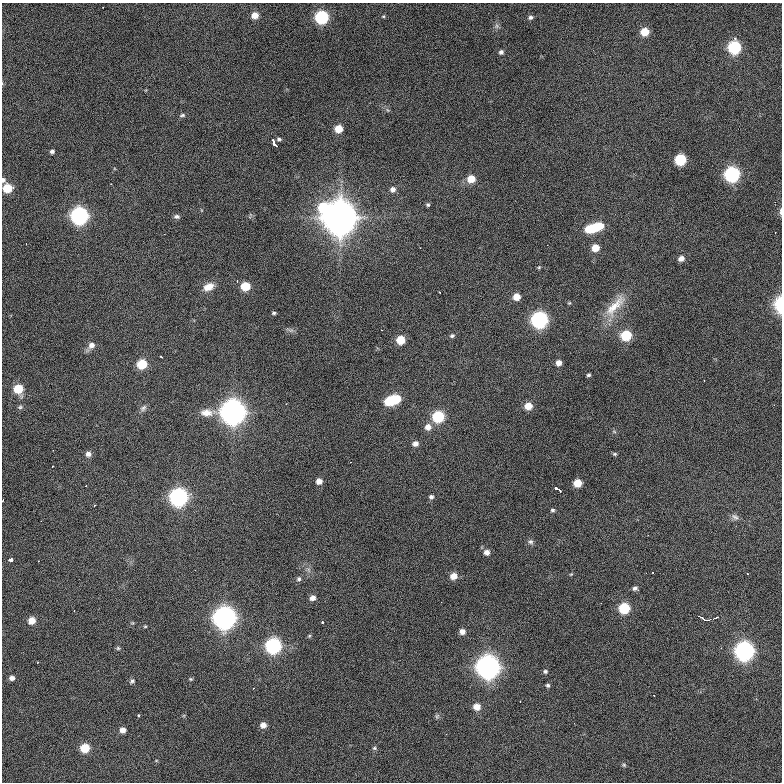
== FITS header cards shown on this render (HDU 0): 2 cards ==
NAXIS1  =                  780 / length of data axis 1
NAXIS2  =                  780 / length of data axis 2

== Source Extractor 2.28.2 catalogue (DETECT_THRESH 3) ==
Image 780 x 780 px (HDU 0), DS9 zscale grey, 1 PNG px = 1 image px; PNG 784 x 784 px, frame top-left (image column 1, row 780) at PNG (2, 3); no overlay
Background 1280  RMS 30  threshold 90.5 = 3 sigma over >= 5 px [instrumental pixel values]
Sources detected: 119; all 119 listed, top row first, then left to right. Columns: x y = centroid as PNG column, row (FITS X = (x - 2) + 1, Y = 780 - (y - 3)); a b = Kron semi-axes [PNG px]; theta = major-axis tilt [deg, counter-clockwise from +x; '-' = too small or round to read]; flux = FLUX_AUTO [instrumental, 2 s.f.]
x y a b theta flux
103 7 2 2 - 1.2e+03
255 15 7 6 - 2.0e+04
383 16 5 4 - 2.2e+03
322 17 7 7 - 2.3e+05
530 17 7 5 19 5.6e+03
497 26 7 6 - 5.3e+03
645 32 7 6 - 4.0e+04
734 47 8 7 - 2.0e+05
501 52 6 5 - 5.3e+03
182 115 8 5 9 4.1e+03
339 129 6 6 - 3.0e+04
279 139 5 4 - 3.5e+03
274 143 7 3 -60 1.5e+04
52 151 5 4 - 4.9e+03
681 160 7 7 - 1.3e+05
732 174 8 8 - 3.7e+05
471 179 7 6 - 3.3e+04
3 180 6 5 - 5.1e+03
111 184 2 2 - 1.2e+03
7 188 7 6 - 5.7e+04
393 189 7 6 - 9.1e+03
428 205 6 5 - 3.4e+03
323 207 10 8 62 8.2e+04
781 211 10 3 90 4.6e+03
79 216 8 8 - 6.2e+05
177 216 8 5 -1 5.6e+03
340 217 14 12 88 4.5e+06
594 228 17 6 17 1.1e+05
26 244 2 2 - 1.9e+03
420 248 2 2 - 1.6e+03
595 248 6 6 - 2.7e+04
681 258 7 6 - 1.1e+04
539 267 5 4 - 2.3e+03
237 281 3 3 - 2.1e+03
245 286 7 6 - 5.1e+04
209 287 13 9 25 2.2e+04
439 292 3 2 - 1.7e+03
516 297 6 6 - 2.2e+04
569 303 5 4 - 2.1e+03
779 305 14 7 -89 7.6e+04
615 306 40 13 48 5.2e+04
274 313 4 4 - 3.1e+03
539 320 8 8 - 5.0e+05
290 330 13 4 -20 5.4e+03
626 335 7 6 - 9.9e+04
452 336 6 5 - 3.9e+03
401 340 7 6 - 4.4e+04
91 345 9 8 - 1.3e+04
161 357 3 2 - 2.1e+03
559 363 5 5 - 1.2e+04
142 364 7 6 - 6.7e+04
588 375 5 3 - 3.4e+03
704 380 2 2 - 1.1e+03
18 389 8 7 - 5.6e+04
392 400 13 7 18 1.2e+05
528 406 7 6 - 2.7e+04
20 407 8 5 2 4.1e+03
143 408 10 7 45 6.9e+03
233 412 12 10 3 2.0e+06
438 417 7 7 - 1.4e+05
428 427 8 8 - 1.5e+04
614 431 6 4 -20 2.7e+03
415 444 6 6 - 1.0e+04
53 450 2 2 - 1.1e+03
88 454 7 6 - 9.0e+03
615 454 6 4 0 2.9e+03
52 466 3 2 - 2.8e+03
319 481 6 5 - 1.3e+04
577 483 6 6 - 3.7e+04
86 486 2 2 - 1.2e+03
557 489 7 3 -26 1.3e+04
179 497 8 8 - 6.8e+05
431 497 6 5 - 5.0e+03
3 500 3 2 - 1.9e+03
553 510 5 4 - 3.4e+03
735 517 11 7 -42 7.9e+03
530 542 7 7 - 5.6e+03
487 552 6 6 - 1.1e+04
11 560 5 3 - 8.8e+03
195 570 2 2 - 8.9e+02
309 570 7 4 -71 4.4e+03
571 574 5 4 - 2.0e+03
747 574 3 2 - 1.8e+03
454 576 7 6 - 2.1e+04
299 579 7 6 - 5.0e+03
635 588 8 5 -22 6.2e+03
313 598 6 6 - 1.0e+04
601 603 2 2 - 9.2e+02
624 608 7 6 - 1.0e+05
74 610 2 2 - 1.5e+03
225 617 9 9 - 1.5e+06
701 617 7 2 -33 3.2e+03
716 618 5 2 - 2.3e+03
708 620 7 3 4 4.7e+03
32 621 7 6 - 2.2e+04
322 622 3 3 - 6.6e+03
145 626 4 3 - 2.0e+03
462 632 6 6 - 1.1e+04
309 636 5 4 - 2.6e+03
273 646 8 8 - 3.9e+05
118 648 6 4 -45 3.1e+03
744 651 8 8 - 8.7e+05
38 662 3 2 - 1.4e+03
488 667 10 9 - 1.6e+06
545 671 5 5 - 3.9e+03
12 678 6 5 - 8.3e+03
191 679 5 4 - 2.6e+03
132 681 7 6 - 4.6e+03
548 685 5 5 - 3.8e+03
253 688 3 2 - 1.2e+03
520 702 3 2 - 3.1e+03
477 707 7 6 - 2.0e+04
138 715 3 3 - 4.1e+03
437 716 8 5 77 3.8e+03
263 725 6 6 - 1.3e+04
123 730 6 5 - 1.2e+04
85 748 7 6 - 5.4e+04
374 748 6 5 - 3.5e+03
624 765 5 5 - 3.0e+03
At the frame edge (FLAGS 8, measured only in part): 5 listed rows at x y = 3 180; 7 188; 781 211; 779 305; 3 500